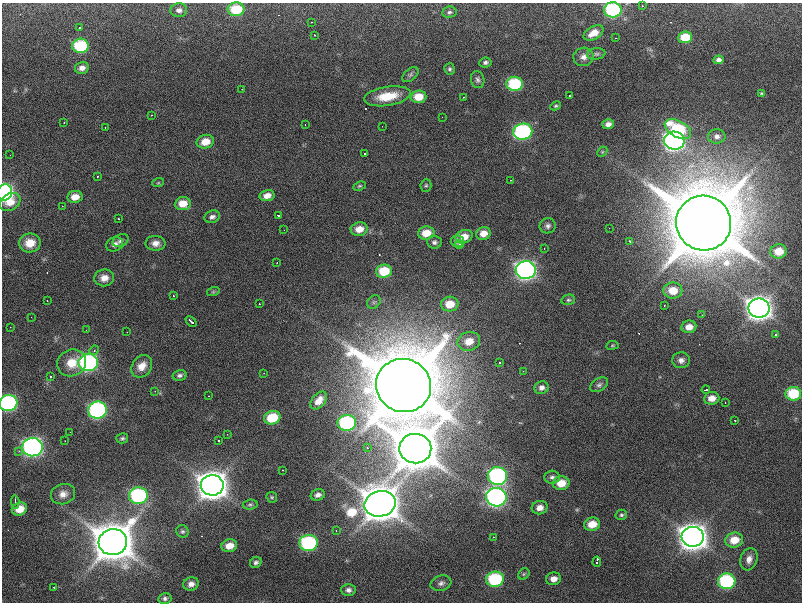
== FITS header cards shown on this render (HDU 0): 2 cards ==
NAXIS1  =                  800
NAXIS2  =                  600

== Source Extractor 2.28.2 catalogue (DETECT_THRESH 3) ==
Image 800 x 600 px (HDU 0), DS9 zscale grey, 1 PNG px = 1 image px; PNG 804 x 604 px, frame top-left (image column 1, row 600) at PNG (2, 3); each listed source drawn as its Kron ellipse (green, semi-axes under 4 px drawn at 4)
Background 197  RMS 11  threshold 33.3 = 3 sigma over >= 5 px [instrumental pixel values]
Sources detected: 170; all 170 listed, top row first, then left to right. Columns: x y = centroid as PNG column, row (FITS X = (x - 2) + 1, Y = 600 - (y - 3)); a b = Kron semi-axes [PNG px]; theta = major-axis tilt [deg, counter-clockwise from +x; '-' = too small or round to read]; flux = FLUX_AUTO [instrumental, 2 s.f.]
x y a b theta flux
642 6 2 2 - 5.2e+02
236 9 8 7 - 3.0e+04
179 10 8 7 - 3.2e+03
613 10 8 7 - 8.6e+04
449 12 7 5 5 1.8e+03
311 22 3 2 - 6.1e+02
80 28 3 3 - 4.7e+03
594 33 11 6 28 9.3e+03
314 35 3 2 - 2.5e+03
685 37 7 6 - 2.0e+04
615 38 2 2 - 4.5e+02
80 46 8 7 - 5.2e+04
596 54 9 5 9 2.0e+03
583 57 10 9 - 4.7e+03
719 60 5 4 - 3.0e+03
485 62 6 5 - 2.0e+03
82 68 7 6 - 4.3e+03
450 69 5 5 - 1.6e+03
410 75 9 5 39 1.8e+03
478 80 8 6 -77 2.2e+03
515 84 8 7 - 5.1e+04
242 89 2 2 - 4.3e+02
762 93 4 3 - 1.1e+03
569 95 3 3 - 1.8e+03
387 96 23 9 9 2.1e+04
418 97 8 6 4 1.3e+04
463 97 2 2 - 6.2e+02
555 106 5 4 - 1.1e+03
151 115 3 2 - 7.8e+02
442 117 2 2 - 4.2e+02
64 123 3 2 - 7.2e+02
608 124 6 5 - 4.1e+03
305 125 2 2 - 4.4e+02
382 126 2 2 - 1.9e+03
105 127 3 2 - 1.5e+03
678 129 14 8 -28 5.4e+04
523 132 9 8 - 1.2e+05
717 136 9 7 0 3.6e+03
674 141 10 9 - 3.4e+05
205 142 8 7 - 1.2e+04
602 152 6 4 46 1.1e+03
364 154 3 3 - 2.4e+03
10 155 2 2 - 4.6e+02
98 176 2 2 - 6.4e+02
511 180 2 2 - 4.5e+02
158 183 6 3 18 8.9e+02
426 185 6 5 - 1.3e+03
359 186 6 4 26 1.0e+03
5 192 8 7 - 2.0e+05
267 196 7 5 12 6.1e+03
75 197 7 6 - 8.5e+03
10 202 11 8 32 9.6e+03
183 204 8 6 7 1.2e+04
62 206 2 2 - 1.6e+03
278 215 3 3 - 1.5e+03
212 217 8 6 16 2.8e+03
118 219 3 2 - 1.3e+03
704 223 28 27 - 8.7e+06
548 226 8 7 - 2.5e+03
609 228 2 2 - 3.7e+02
359 229 8 6 13 9.4e+03
284 230 3 2 - 6.1e+02
426 233 8 6 11 1.3e+04
483 233 7 6 - 7.7e+03
464 237 9 6 20 9.2e+03
120 240 8 6 27 2.4e+03
457 241 6 6 - 3.3e+03
434 242 7 6 - 2.0e+03
630 242 4 3 - 2.9e+03
30 243 11 9 9 1.1e+04
156 243 10 7 -2 4.7e+03
115 244 9 6 23 3.7e+03
459 244 4 4 - 1.1e+03
544 248 3 2 - 5.8e+02
779 251 8 7 - 1.4e+04
277 263 3 2 - 1.0e+03
526 270 10 9 - 3.5e+05
384 271 8 6 5 2.4e+04
104 278 10 8 6 6.4e+03
673 290 9 8 - 1.4e+04
213 292 6 4 18 1.1e+03
173 295 3 3 - 1.4e+03
568 300 7 5 12 1.4e+03
47 301 3 2 - 1.4e+03
374 302 7 6 - 1.7e+03
259 304 3 2 - 2.3e+03
450 304 9 7 4 1.5e+04
664 305 3 2 - 6.4e+02
759 308 10 9 - 7.4e+05
702 315 3 3 - 6.7e+02
31 317 2 2 - 5.1e+02
191 321 6 3 -44 4.1e+03
10 327 3 2 - 6.0e+02
689 327 7 6 - 6.8e+03
86 330 3 2 - 4.9e+02
127 332 3 2 - 5.1e+02
776 335 3 3 - 9.9e+02
469 341 11 9 14 1.1e+04
612 345 6 3 9 7.8e+02
94 350 5 4 - 1.1e+03
681 360 9 8 - 3.6e+03
88 362 10 8 4 1.8e+05
72 363 15 13 24 1.4e+04
500 363 3 2 - 8.7e+02
142 366 12 9 56 9.0e+03
523 371 2 2 - 3.9e+02
264 373 3 2 - 9.7e+02
179 375 7 5 13 2.0e+03
51 376 3 3 - 5.9e+03
403 385 27 26 - 8.5e+06
599 385 10 6 32 2.3e+03
541 388 7 6 - 3.5e+03
706 390 4 3 - 2.7e+03
155 391 2 2 - 4.0e+02
793 394 8 7 - 3.2e+04
208 396 2 2 - 3.9e+02
712 398 8 6 6 7.5e+03
319 401 10 6 50 6.6e+03
725 402 2 2 - 4.3e+02
8 403 9 8 - 1.3e+05
98 410 9 8 - 1.6e+05
272 418 8 6 14 2.6e+04
735 420 3 2 - 9.8e+02
347 423 9 8 - 7.7e+04
70 432 2 2 - 5.8e+02
227 434 2 2 - 4.3e+02
122 438 6 5 - 1.5e+03
219 440 3 2 - 1.2e+03
65 441 2 2 - 3.9e+02
33 447 10 9 - 2.9e+05
367 448 3 2 - 1.8e+03
415 449 16 15 - 3.5e+06
19 451 3 3 - 1.3e+03
283 470 3 2 - 1.0e+03
497 476 9 9 - 1.6e+05
552 477 7 6 - 2.3e+03
561 483 8 7 - 1.2e+04
212 485 11 10 - 1.3e+06
63 494 12 10 17 5.6e+03
318 495 7 5 16 3.0e+03
138 496 9 8 - 9.3e+04
272 497 6 5 - 9.8e+02
496 497 10 9 - 2.8e+05
15 502 7 4 -86 1.4e+03
380 504 16 12 13 2.5e+06
250 505 7 5 7 1.5e+03
540 508 8 6 16 6.0e+03
19 509 8 6 20 1.2e+04
621 515 6 5 - 1.4e+03
592 524 8 6 13 1.1e+04
182 531 6 6 - 1.6e+03
336 531 3 2 - 9.2e+02
493 537 3 3 - 7.2e+02
693 537 11 10 - 9.8e+05
734 540 9 7 15 1.3e+04
113 542 14 13 - 2.9e+06
308 543 9 8 - 8.7e+04
229 546 8 6 16 8.6e+03
749 559 11 8 71 4.9e+03
256 562 6 5 - 2.1e+03
597 562 5 3 - 8.5e+03
524 574 6 5 - 9.0e+02
495 579 9 7 6 5.9e+04
554 579 7 6 - 5.2e+03
727 581 9 8 - 8.0e+04
441 583 10 7 17 3.1e+03
191 584 8 6 20 4.2e+03
54 588 4 3 - 3.1e+03
348 590 7 6 - 2.6e+03
165 599 6 5 - 1.9e+03
At the frame edge (FLAGS 8, measured only in part): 3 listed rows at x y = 613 10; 5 192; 8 403